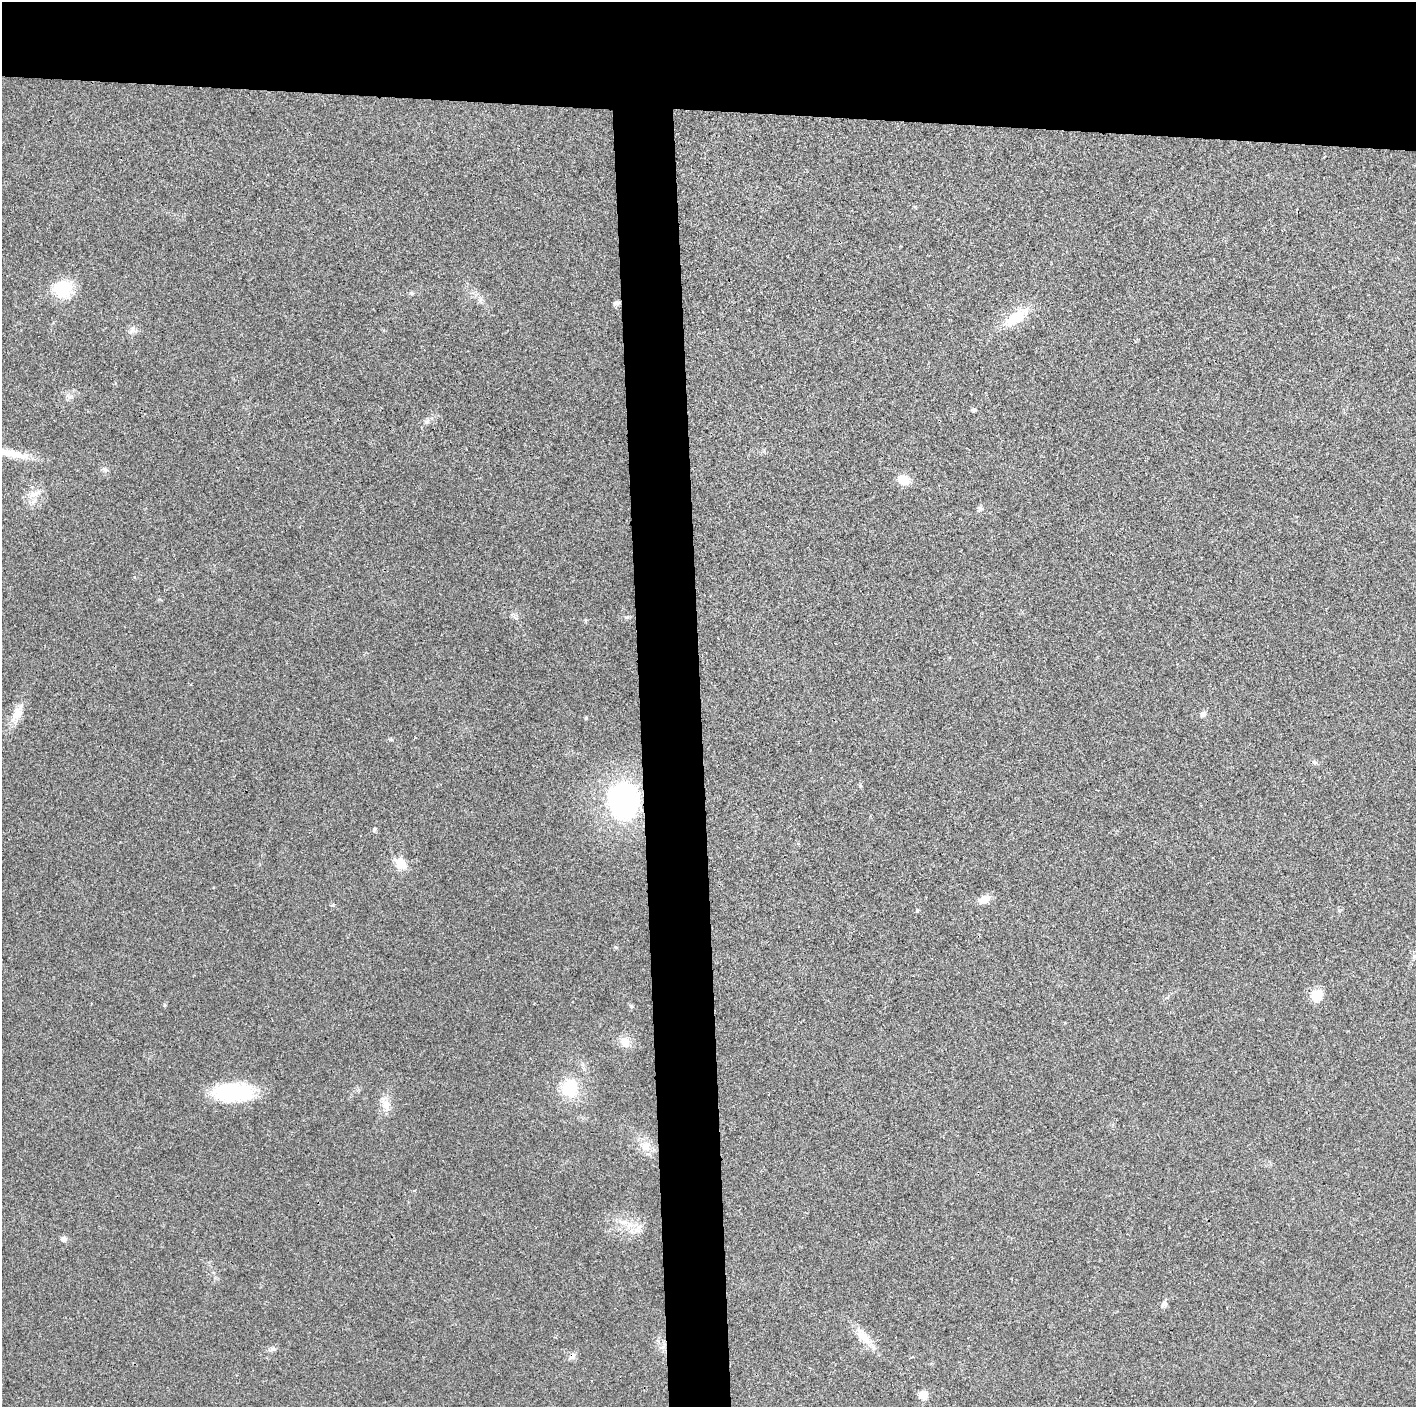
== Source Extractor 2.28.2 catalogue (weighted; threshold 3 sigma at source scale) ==
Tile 2 of 3 x 3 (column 2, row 1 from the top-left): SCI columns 1415-2828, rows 2817-4221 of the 4242 x 4224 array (HDU 1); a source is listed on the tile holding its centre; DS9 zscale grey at full resolution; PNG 1418 x 1409 px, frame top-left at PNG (2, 2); no overlay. Shown black and unused: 12% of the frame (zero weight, under 3 of 4 exposures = <1% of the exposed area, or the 3 px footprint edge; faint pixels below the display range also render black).
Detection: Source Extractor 2.28.2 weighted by HDU 2 'WHT'; one run over the whole footprint, this tile lists its part. Background 0.0231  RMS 0.0056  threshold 0.0254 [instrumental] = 3 sigma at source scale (4.5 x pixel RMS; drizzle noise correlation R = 1.50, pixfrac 1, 0.05/0.05 arcsec/px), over >= 5 px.
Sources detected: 38; all 38 listed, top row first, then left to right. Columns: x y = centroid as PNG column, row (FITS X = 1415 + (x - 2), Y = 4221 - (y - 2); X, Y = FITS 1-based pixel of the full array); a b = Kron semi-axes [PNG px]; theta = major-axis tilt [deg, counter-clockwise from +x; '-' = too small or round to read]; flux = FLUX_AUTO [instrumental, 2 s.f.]
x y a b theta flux
63 289 22 19 12 20
412 293 5 5 - 0.8
480 300 7 4 70 1.3
616 303 8 5 4 1.5
1016 317 32 13 33 17
132 329 7 4 72 1.3
973 409 6 4 19 0.87
427 422 11 5 35 1.9
14 454 49 10 -10 12
903 480 17 12 -25 6.3
34 494 19 8 17 5.3
980 509 9 6 42 1.5
17 714 22 11 58 8
1203 714 7 6 - 1.9
586 718 5 3 - 0.55
391 740 6 4 -19 0.67
1315 762 7 5 -21 1.2
623 801 30 25 -87 120
374 829 6 5 - 0.96
400 864 8 7 - 14
984 899 14 9 21 5
616 947 5 4 - 0.79
1317 995 13 12 - 9.1
165 1005 6 4 -90 0.61
631 1006 6 5 - 0.83
625 1042 12 10 -60 6.9
570 1089 16 14 90 24
233 1093 48 20 0 38
386 1105 15 10 -82 5.7
646 1146 15 13 -70 6.8
623 1222 11 7 -10 3.4
637 1229 10 6 60 2.9
64 1239 7 6 - 2
1165 1304 8 7 - 1.6
863 1336 27 11 -49 9.4
273 1349 9 6 24 1.7
572 1356 10 7 49 2.3
923 1395 10 9 - 5.6
Overlapping masked pixels (flux is a lower limit): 1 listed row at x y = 572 1356
Unlisted compact peaks at least as high as the median listed source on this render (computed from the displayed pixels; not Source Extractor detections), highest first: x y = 627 617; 333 905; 917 911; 105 470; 516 618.